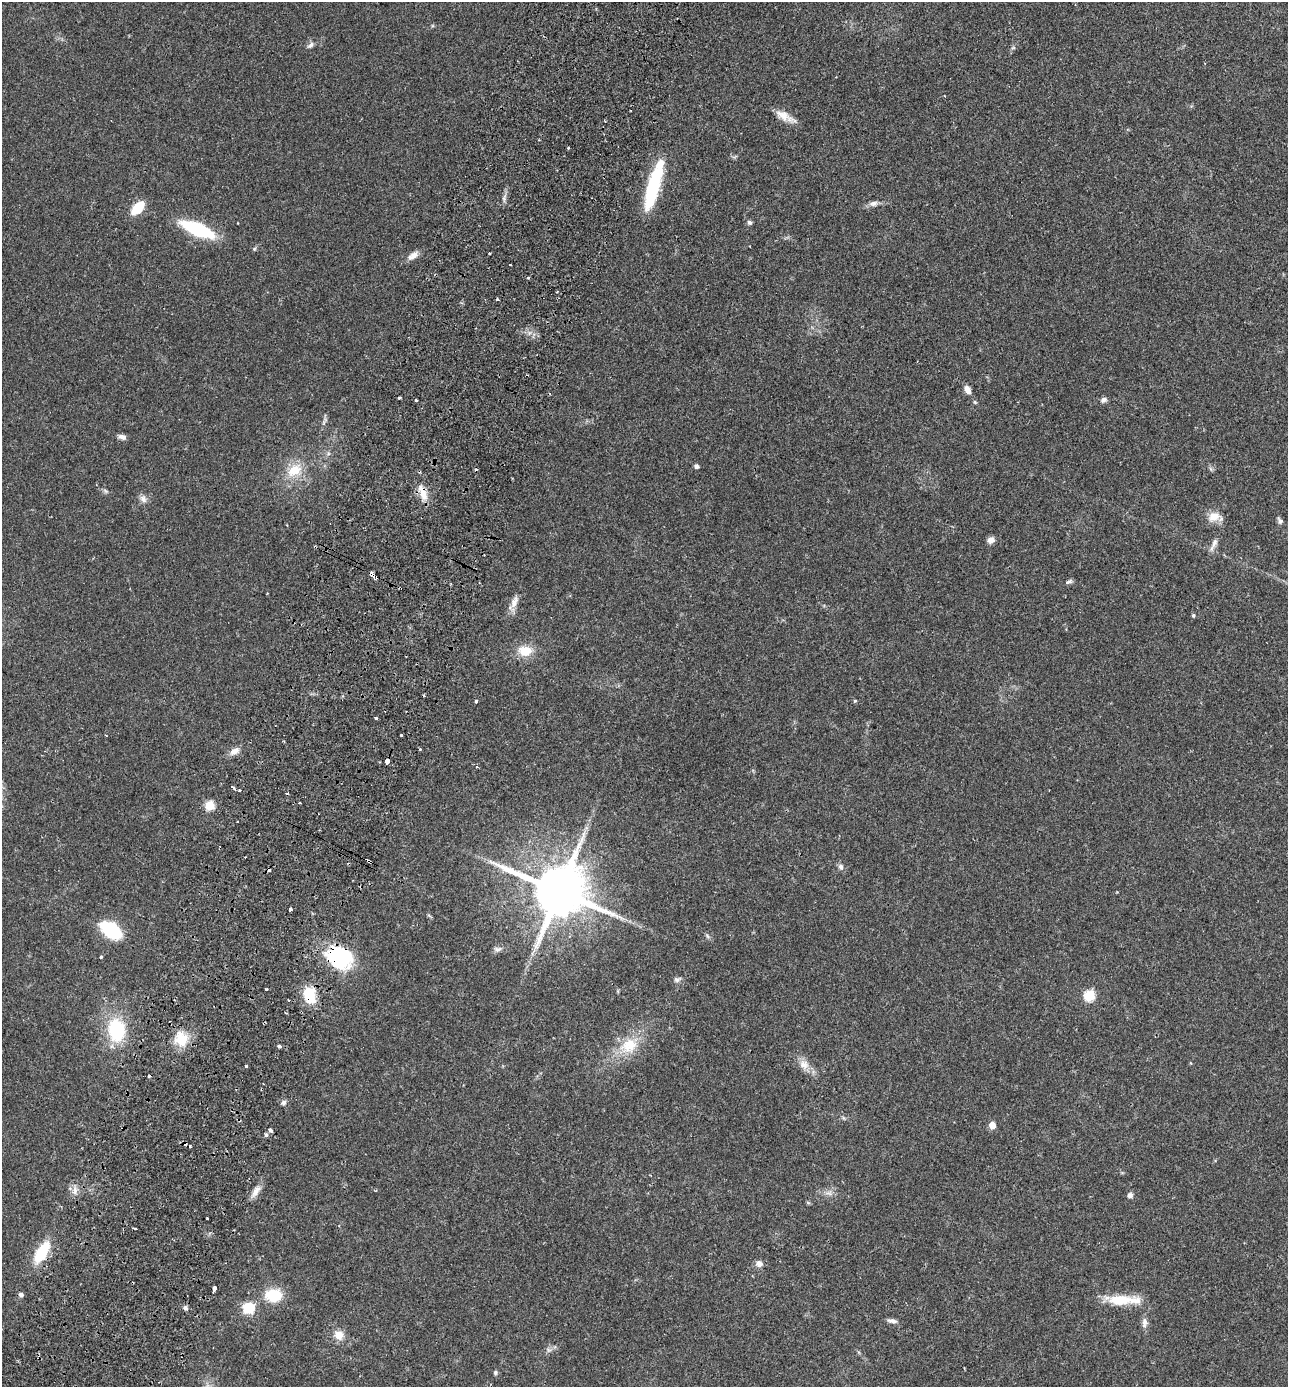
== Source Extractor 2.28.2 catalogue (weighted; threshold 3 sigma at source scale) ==
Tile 7 of 4 x 4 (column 3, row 2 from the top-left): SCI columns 2767-4052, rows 2800-4184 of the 5665 x 5596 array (HDU 1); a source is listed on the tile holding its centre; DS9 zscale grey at full resolution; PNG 1290 x 1389 px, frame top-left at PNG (2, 2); no overlay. Shown black and unused: <1% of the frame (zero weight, under 2 of 3 exposures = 3% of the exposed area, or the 3 px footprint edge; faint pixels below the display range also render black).
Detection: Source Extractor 2.28.2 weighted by HDU 2 'WHT'; one run over the whole footprint, this tile lists its part. Background 0.12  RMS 0.0084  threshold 0.0378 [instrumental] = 3 sigma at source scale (4.5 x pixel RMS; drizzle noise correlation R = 1.50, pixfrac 1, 0.05/0.05 arcsec/px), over >= 5 px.
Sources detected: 103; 1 inside a brighter object's white glare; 9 cosmic-ray / hot-pixel residue — not listed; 2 inside a brighter listed object's ellipse — not listed separately; the other 91 listed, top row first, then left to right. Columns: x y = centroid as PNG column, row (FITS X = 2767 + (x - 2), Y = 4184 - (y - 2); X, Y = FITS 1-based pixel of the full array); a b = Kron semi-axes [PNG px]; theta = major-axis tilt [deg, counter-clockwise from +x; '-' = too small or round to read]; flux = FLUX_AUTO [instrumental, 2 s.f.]
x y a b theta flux
311 45 11 6 36 2.7
1013 48 6 4 19 1.2
785 116 28 9 -28 9.8
568 148 3 3 - 1
654 186 52 12 74 63
504 198 14 5 79 3.2
873 203 13 7 8 4
138 208 13 8 47 24
750 222 5 5 - 2.1
197 229 26 9 -23 79
254 249 6 5 - 1.2
490 253 3 3 - 1.5
413 255 15 7 35 5.9
510 264 3 2 - 0.69
528 277 3 3 - 2.1
967 390 9 6 -59 5.7
399 398 3 3 - 1.8
416 400 3 3 - 2.2
1103 400 8 6 30 2.7
975 402 6 5 - 1.1
324 421 14 4 64 2.2
122 437 10 6 -17 3.6
328 454 6 4 19 1.4
696 466 5 4 - 2.6
295 470 22 16 35 20
105 491 8 5 -35 1.7
423 493 23 8 -67 11
143 499 11 8 -56 4.2
1214 517 18 11 -1 11
1280 520 10 6 -62 2.3
991 540 8 7 - 5
1214 544 21 6 64 4.9
372 574 7 3 -35 13
1069 582 9 5 20 2
514 602 20 9 68 7.1
1193 615 4 4 - 1.4
525 651 18 13 0 16
476 701 4 3 - 1.5
855 701 5 4 - 0.99
376 718 3 3 - 4.5
401 735 3 3 - 2
420 749 3 3 - 1
234 751 13 8 31 6.1
387 762 5 3 - 8.2
477 766 3 3 - 1.7
232 787 4 3 - 2.8
300 803 3 2 - 0.72
210 805 5 5 - 40
368 860 6 3 -37 5.6
841 867 9 7 -83 2.8
560 891 17 15 -21 5900
290 909 4 3 - 3.5
111 930 19 11 -34 61
707 936 8 5 -46 1.7
497 949 11 7 4 3.1
101 957 3 3 - 2.4
337 958 37 22 -38 57
677 979 10 7 13 2.8
267 989 3 3 - 0.83
309 996 17 11 -73 26
1089 996 6 5 - 65
286 1013 3 2 - 0.87
116 1030 21 16 -86 56
181 1039 21 17 -64 19
279 1046 4 3 - 3.8
629 1046 29 22 28 28
804 1064 15 12 -55 8.3
246 1066 3 3 - 1.6
283 1103 6 6 - 2.3
239 1120 5 3 - 0.94
992 1125 5 5 - 11
270 1130 3 3 - 20
190 1147 3 2 - 1.5
75 1190 11 6 85 4.4
256 1191 18 7 56 6.6
829 1193 14 6 -11 4.4
1130 1195 7 6 - 3.1
207 1218 2 2 - 0.91
42 1252 24 10 59 35
759 1263 9 7 -19 4.5
214 1289 6 3 78 6.9
21 1295 5 4 - 2.8
274 1295 16 12 1 30
1119 1300 36 12 -2 25
185 1308 7 6 - 2.2
249 1308 17 15 16 16
892 1321 13 5 -11 3.3
1144 1323 14 8 85 4.4
339 1335 12 11 - 9.2
549 1350 8 6 -34 2.4
495 1372 6 5 - 1.5
Overlapping masked pixels (flux is a lower limit): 7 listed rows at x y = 423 493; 372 574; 368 860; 337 958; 309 996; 239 1120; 42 1252